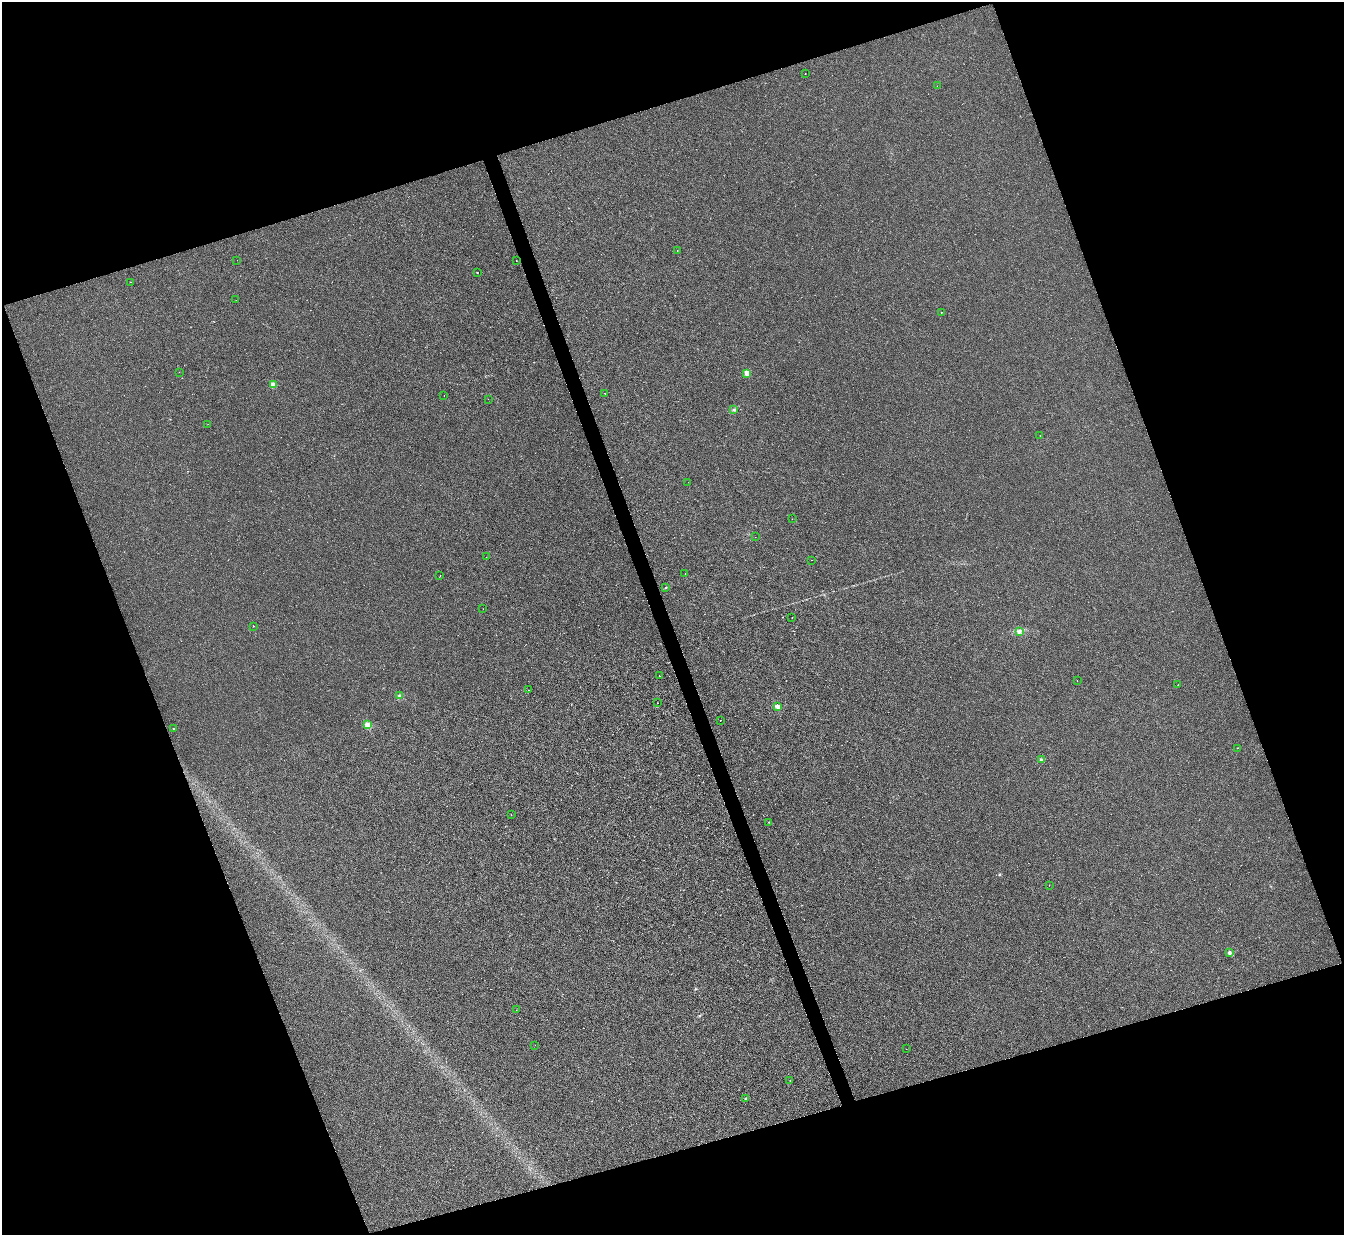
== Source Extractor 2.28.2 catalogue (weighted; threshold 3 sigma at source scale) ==
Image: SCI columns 3-5369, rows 274-5205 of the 5370 x 5353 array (HDU 1 of 3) = the unmasked area's bounding box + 8 px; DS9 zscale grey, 4 x 4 block average (1 PNG px = mean of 4 x 4 image px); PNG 1346 x 1237 px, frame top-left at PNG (2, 2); each listed source drawn as its Kron ellipse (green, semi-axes under 4 px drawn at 4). Shown black and unused: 39% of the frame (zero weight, under 2 of 3 exposures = <1% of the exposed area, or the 3 px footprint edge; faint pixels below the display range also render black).
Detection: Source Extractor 2.28.2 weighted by HDU 2 'WHT'. Background 0.00107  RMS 0.005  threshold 0.0225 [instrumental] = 3 sigma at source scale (4.5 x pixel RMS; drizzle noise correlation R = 1.50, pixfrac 1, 0.05/0.05 arcsec/px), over >= 5 px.
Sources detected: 51; all 51 listed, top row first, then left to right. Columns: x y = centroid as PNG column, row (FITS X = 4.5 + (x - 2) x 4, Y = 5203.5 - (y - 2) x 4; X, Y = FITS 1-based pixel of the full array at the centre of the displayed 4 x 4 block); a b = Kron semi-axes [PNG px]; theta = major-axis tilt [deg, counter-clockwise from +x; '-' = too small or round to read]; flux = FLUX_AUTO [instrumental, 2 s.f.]
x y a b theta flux
805 74 2 2 - 0.72
937 86 2 2 - 0.58
677 251 2 2 - 1.2
237 260 2 2 - 2
516 261 2 2 - 0.66
477 273 2 2 - 0.83
130 282 2 2 - 0.87
236 300 2 2 - 0.44
941 312 2 2 - 2.5
179 372 2 2 - 0.46
747 373 2 2 - 84
274 385 2 2 - 68
605 393 2 2 - 0.9
444 395 2 2 - 1.1
488 399 2 2 - 0.48
734 410 2 2 - 1.6
208 424 2 2 - 0.43
1040 435 2 2 - 1.3
688 482 2 2 - 0.52
792 519 2 2 - 0.59
755 537 2 2 - 0.45
486 557 2 2 - 1.5
811 560 2 2 - 3.8
685 574 2 2 - 1.8
440 575 2 2 - 0.98
665 588 2 2 - 1.3
483 609 2 2 - 0.8
792 618 2 2 - 0.7
253 626 2 2 - 3.1
1019 631 4 3 - 5.6
659 676 2 2 - 1.7
1077 680 2 2 - 0.61
1178 685 2 2 - 2
529 690 2 2 - 0.71
400 696 4 3 - 5.6
657 703 2 2 - 0.62
777 706 3 3 - 5.8
720 720 2 2 - 1.2
368 725 2 2 - 110
174 728 2 2 - 1.6
1237 748 2 2 - 1.3
1041 760 2 2 - 27
511 815 2 2 - 1.1
769 822 2 2 - 1.6
1049 885 2 2 - 0.46
1229 953 2 2 - 31
516 1010 2 2 - 0.71
535 1045 2 2 - 0.52
906 1049 2 2 - 1.6
790 1081 2 2 - 1.1
745 1098 2 2 - 1.7
Diffuse or blended objects may show on this block-average render without a row.